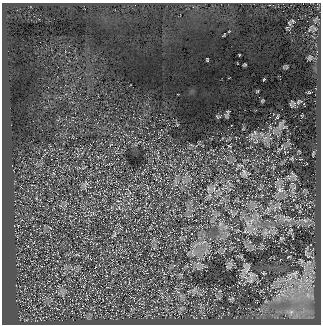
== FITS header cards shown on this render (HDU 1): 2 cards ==
NAXIS1  =                  319
NAXIS2  =                  322

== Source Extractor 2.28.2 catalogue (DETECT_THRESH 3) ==
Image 319 x 322 px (HDU 1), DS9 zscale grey, 1 PNG px = 1 image px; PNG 323 x 326 px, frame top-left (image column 1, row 322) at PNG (2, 3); no overlay
Background 201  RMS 36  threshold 107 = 3 sigma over >= 5 px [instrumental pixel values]
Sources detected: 10; all 10 listed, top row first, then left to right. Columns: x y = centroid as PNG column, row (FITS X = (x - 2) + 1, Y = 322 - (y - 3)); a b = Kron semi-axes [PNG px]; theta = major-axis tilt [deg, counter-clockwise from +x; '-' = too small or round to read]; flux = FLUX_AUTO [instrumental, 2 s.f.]
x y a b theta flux
299 102 8 4 46 4300
244 172 14 6 -63 11000
85 185 7 4 -75 6600
214 188 9 4 -90 6800
280 190 11 7 -29 14000
288 219 16 4 -7 14000
247 223 7 4 -71 7000
114 235 8 5 59 6100
247 269 14 5 69 12000
194 290 11 3 50 5600